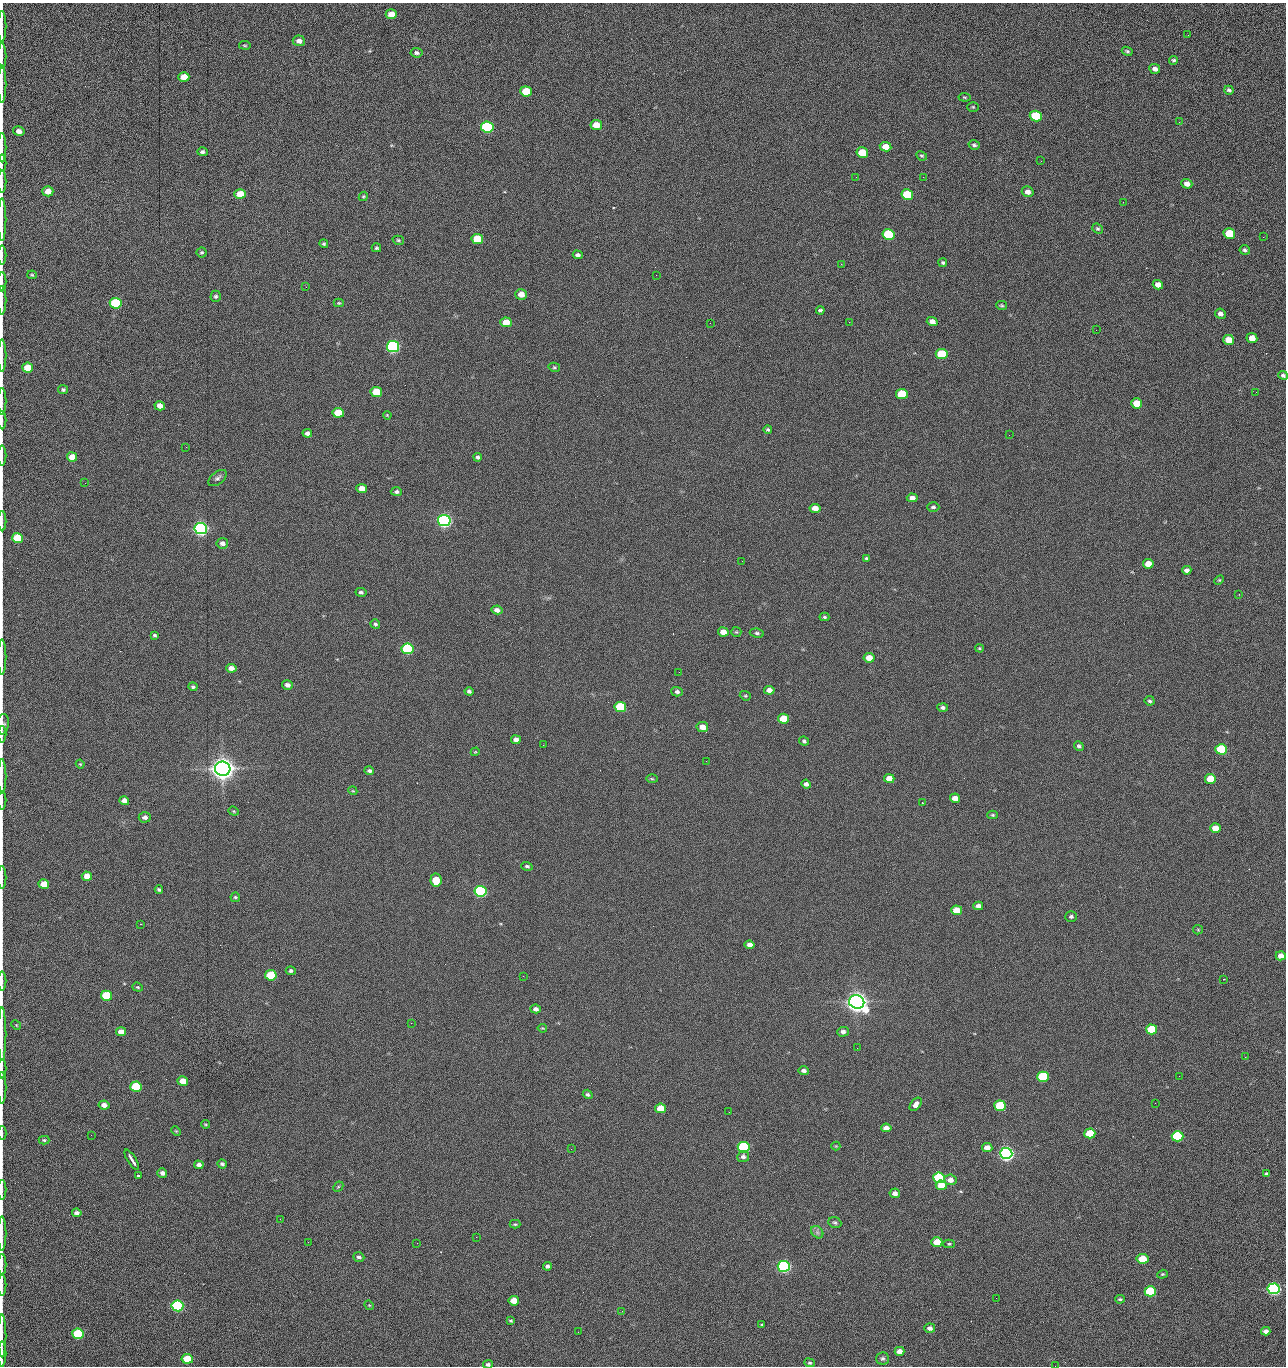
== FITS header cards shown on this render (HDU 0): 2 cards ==
NAXIS1  =                 1284 /fastest changing axis
NAXIS2  =                 1364 /next to fastest changing axis

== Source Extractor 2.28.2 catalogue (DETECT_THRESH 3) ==
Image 1284 x 1364 px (HDU 0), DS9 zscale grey, 1 PNG px = 1 image px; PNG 1288 x 1368 px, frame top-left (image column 1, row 1364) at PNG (2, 3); each listed source drawn as its Kron ellipse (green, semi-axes under 4 px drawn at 4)
Background 145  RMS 15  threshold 44.5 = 3 sigma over >= 5 px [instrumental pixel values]
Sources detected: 279; all 279 listed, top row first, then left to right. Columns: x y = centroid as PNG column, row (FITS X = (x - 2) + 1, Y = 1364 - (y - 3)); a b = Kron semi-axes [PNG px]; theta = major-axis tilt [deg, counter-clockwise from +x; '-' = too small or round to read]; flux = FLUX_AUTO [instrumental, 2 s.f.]
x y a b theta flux
391 14 5 5 - 1.3e+04
2 26 15 2 90 2.7e+03
1188 35 3 2 - 1.1e+03
299 41 6 5 - 5.3e+03
245 45 6 3 -9 1.1e+03
1127 51 5 4 - 1.6e+03
417 53 6 5 - 2.7e+03
2 56 13 2 90 2.5e+03
1174 60 4 4 - 1.6e+03
1155 69 5 5 - 4.5e+03
184 77 5 5 - 1.4e+04
2 84 18 2 90 3.0e+03
1229 90 5 4 - 2.1e+03
526 91 6 5 - 4.2e+04
964 97 6 4 -7 1.2e+03
973 107 5 4 - 1.3e+03
1036 116 6 5 - 6.1e+04
1179 122 3 2 - 8.2e+02
596 125 6 5 - 1.5e+04
487 127 6 5 - 1.6e+05
19 131 6 4 -14 5.3e+03
974 145 6 4 -15 2.0e+03
886 147 6 4 -10 1.2e+04
2 148 15 2 90 2.7e+03
202 152 5 4 - 2.4e+03
862 153 6 5 - 2.8e+04
922 156 6 4 -28 1.5e+03
1041 161 3 2 - 1.3e+03
2 163 8 2 90 1.5e+03
856 177 2 2 - 1.5e+03
923 177 2 2 - 1.2e+04
2 181 11 2 90 2.1e+03
1187 184 5 4 - 6.6e+03
48 191 5 5 - 1.0e+04
1028 192 6 5 - 6.0e+03
240 194 5 5 - 2.0e+04
907 194 6 5 - 5.2e+04
363 196 5 4 - 1.2e+03
1123 202 2 2 - 5.3e+02
2 220 21 2 90 4.4e+03
1098 229 6 4 -41 1.5e+03
1229 233 6 5 - 4.3e+04
889 234 6 5 - 1.0e+05
1263 237 2 2 - 6.4e+02
477 239 6 5 - 4.0e+04
398 240 6 4 -15 1.4e+03
324 244 4 4 - 1.6e+03
376 248 4 4 - 1.8e+03
1245 250 5 4 - 1.9e+03
202 252 5 5 - 1.7e+03
2 255 9 2 90 1.8e+03
578 255 5 4 - 2.7e+03
943 263 4 4 - 1.6e+03
841 264 2 2 - 1.8e+04
32 275 5 3 - 1.1e+03
656 275 2 2 - 4.5e+02
2 282 9 2 90 1.9e+03
1158 285 5 4 - 7.3e+03
306 287 3 3 - 5.6e+02
521 294 6 5 - 9.6e+03
216 296 5 5 - 2.1e+03
2 300 14 2 90 2.3e+03
116 303 6 5 - 1.0e+05
339 303 5 4 - 1.3e+03
1002 305 5 4 - 1.3e+03
820 310 4 3 - 2.0e+03
1220 314 5 5 - 4.0e+03
506 322 6 5 - 1.6e+04
849 322 2 2 - 4.8e+02
932 322 5 4 - 7.6e+03
710 323 2 2 - 2.2e+03
1096 330 2 2 - 4.6e+02
1252 338 5 5 - 1.0e+04
1229 340 5 5 - 1.6e+04
393 347 6 5 - 3.0e+05
942 354 6 5 - 5.8e+04
2 356 16 2 90 2.5e+03
554 367 6 4 -13 1.3e+03
28 368 5 5 - 2.5e+04
1283 375 5 4 - 2.4e+03
63 389 5 4 - 1.6e+03
376 392 6 5 - 3.7e+04
1256 392 2 2 - 6.2e+02
902 394 6 5 - 6.0e+04
2 401 13 2 90 2.3e+03
1137 403 5 5 - 1.9e+04
160 406 5 4 - 8.6e+03
338 413 5 5 - 2.9e+04
387 415 4 3 - 8.8e+02
2 420 9 2 90 1.6e+03
768 430 4 4 - 1.5e+03
307 433 5 4 - 3.7e+03
1009 435 2 2 - 2.2e+03
186 447 2 2 - 2.0e+03
2 455 10 2 90 1.8e+03
72 457 5 4 - 1.2e+04
478 457 4 4 - 2.3e+03
218 478 11 6 37 3.1e+03
85 483 2 2 - 5.3e+02
362 488 5 4 - 1.0e+04
396 492 5 4 - 2.4e+03
912 498 5 4 - 5.8e+03
933 507 6 5 - 2.0e+03
815 508 5 4 - 8.8e+03
444 520 6 5 - 5.0e+05
2 521 10 2 90 1.7e+03
201 528 6 5 - 5.4e+05
17 538 5 5 - 4.1e+04
222 543 6 5 - 4.0e+03
867 558 4 3 - 1.7e+03
742 561 2 2 - 4.8e+02
1148 564 5 4 - 1.3e+04
1187 570 5 4 - 3.9e+03
1219 580 5 4 - 1.1e+03
361 592 5 4 - 2.1e+03
1239 594 2 2 - 4.9e+02
497 610 5 4 - 4.3e+03
824 617 5 4 - 1.5e+03
375 624 5 4 - 2.0e+03
723 632 5 4 - 1.0e+04
736 632 5 5 - 1.3e+03
757 633 7 4 -7 2.2e+03
154 635 3 3 - 1.6e+03
979 648 4 3 - 1.1e+03
407 649 6 5 - 1.6e+05
2 657 18 2 90 3.1e+03
869 658 5 4 - 1.4e+04
231 668 5 4 - 7.1e+03
679 672 2 2 - 2.3e+03
287 685 5 4 - 4.1e+03
193 687 4 4 - 1.8e+03
769 690 5 4 - 6.1e+03
469 691 4 3 - 2.3e+03
677 692 5 4 - 2.6e+03
745 696 6 4 -20 1.3e+03
1150 701 5 4 - 1.9e+03
620 707 6 5 - 7.8e+04
943 707 5 4 - 2.5e+03
783 719 5 5 - 2.7e+04
3 724 10 6 83 2.9e+03
702 727 6 5 - 8.0e+03
2 734 8 2 90 1.2e+03
516 740 5 4 - 4.4e+03
804 741 5 4 - 1.8e+03
543 745 2 2 - 2.2e+03
1079 746 5 4 - 2.2e+03
1221 749 6 5 - 7.7e+04
475 752 4 3 - 8.8e+02
706 761 2 2 - 1.5e+03
80 764 4 3 - 9.7e+02
223 769 8 7 - 1.7e+06
369 771 5 4 - 2.4e+03
2 776 17 2 90 2.7e+03
889 778 5 4 - 1.1e+04
652 779 6 4 -2 1.2e+03
1210 779 5 5 - 2.5e+04
806 784 5 4 - 3.2e+03
353 791 4 3 - 8.8e+02
955 798 5 4 - 8.0e+03
2 800 9 2 90 1.5e+03
124 801 5 4 - 6.6e+03
922 803 2 2 - 7.5e+02
234 811 5 4 - 1.1e+03
993 815 5 4 - 1.3e+03
145 817 6 5 - 4.1e+03
1215 828 5 5 - 1.5e+04
527 866 6 4 -17 1.9e+03
87 876 5 4 - 1.2e+04
2 877 11 2 90 1.9e+03
436 880 6 5 - 2.7e+04
44 884 5 5 - 1.6e+04
159 889 4 3 - 1.9e+03
480 891 6 5 - 2.4e+05
235 897 5 4 - 1.5e+03
978 906 5 4 - 5.6e+03
957 910 5 4 - 1.9e+04
1071 916 6 5 - 2.2e+03
140 924 3 2 - 2.8e+03
1198 930 5 4 - 1.1e+03
750 945 5 4 - 6.0e+03
1281 956 5 4 - 7.6e+03
291 971 5 4 - 1.8e+03
271 975 6 5 - 6.1e+04
523 976 3 2 - 1.5e+03
1224 979 2 2 - 5.4e+02
2 981 9 2 90 1.7e+03
138 987 5 4 - 1.2e+03
106 996 5 5 - 7.6e+04
857 1002 8 6 -21 1.4e+06
536 1009 5 4 - 4.1e+03
411 1023 2 2 - 3.4e+03
16 1025 5 4 - 9.5e+02
542 1028 5 3 - 8.7e+02
1152 1029 5 5 - 4.8e+04
121 1032 5 4 - 1.0e+04
843 1032 6 5 - 4.0e+03
2 1034 27 2 90 4.1e+03
857 1048 2 2 - 9.8e+02
1245 1057 2 2 - 1.3e+03
2 1069 10 2 90 1.6e+03
804 1070 5 4 - 3.2e+03
1179 1076 2 2 - 1.6e+03
1043 1077 6 5 - 8.9e+04
183 1081 5 4 - 1.2e+04
136 1087 5 5 - 6.5e+04
2 1088 16 2 90 2.8e+03
588 1094 5 4 - 2.0e+03
1155 1103 2 2 - 6.1e+02
916 1104 7 4 52 4.9e+03
104 1105 5 4 - 5.3e+03
1000 1106 6 5 - 7.4e+04
660 1108 5 5 - 2.1e+04
729 1112 2 2 - 6.5e+02
205 1124 4 3 - 9.8e+02
886 1128 5 4 - 7.0e+03
176 1131 5 3 - 9.3e+02
2 1133 7 2 90 1.1e+03
1090 1133 5 5 - 3.2e+04
91 1135 2 2 - 1.6e+03
1177 1136 6 5 - 1.0e+05
44 1140 5 4 - 1.5e+03
836 1146 4 4 - 9.0e+02
744 1147 6 5 - 1.5e+05
987 1147 5 4 - 7.6e+03
571 1149 3 2 - 7.0e+02
1006 1153 6 5 - 6.3e+05
743 1157 6 5 - 3.3e+03
132 1160 12 3 -58 6.7e+03
222 1164 4 4 - 2.2e+03
199 1165 5 4 - 4.4e+03
162 1173 5 4 - 3.8e+03
1267 1174 3 3 - 1.8e+03
138 1176 3 3 - 2.0e+03
939 1178 6 5 - 1.5e+05
950 1180 6 5 - 6.9e+03
941 1185 5 4 - 1.7e+04
338 1187 6 4 44 1.4e+03
2 1190 10 2 90 1.5e+03
895 1193 5 5 - 4.6e+03
77 1213 5 4 - 4.2e+03
280 1219 3 2 - 1.4e+03
835 1223 7 5 -23 1.9e+03
515 1224 5 4 - 1.4e+03
817 1232 7 5 -46 2.6e+03
2 1233 17 2 90 2.8e+03
476 1237 2 2 - 5.8e+03
308 1242 2 2 - 1.2e+03
937 1242 5 4 - 1.9e+04
417 1243 2 2 - 3.6e+03
949 1244 5 4 - 1.4e+03
359 1257 6 4 -20 2.7e+03
1142 1259 6 5 - 2.7e+04
2 1265 11 2 90 2.4e+03
548 1266 4 4 - 3.1e+03
784 1266 6 5 - 3.1e+05
1162 1274 5 4 - 1.2e+03
2 1285 11 2 90 2.1e+03
1274 1289 6 5 - 3.7e+05
1150 1291 6 5 - 7.9e+04
996 1298 2 2 - 1.7e+03
1120 1299 5 3 - 1.4e+03
514 1301 5 4 - 1.8e+04
369 1305 5 4 - 9.5e+02
177 1306 6 5 - 2.4e+05
622 1311 2 2 - 6.9e+02
511 1321 3 3 - 1.2e+03
762 1325 4 3 - 1.0e+03
930 1328 5 4 - 4.0e+03
1266 1331 5 4 - 4.9e+03
578 1332 2 2 - 2.4e+03
78 1334 6 5 - 9.3e+04
2 1336 21 2 90 3.8e+03
900 1351 5 4 - 6.6e+03
2 1354 12 2 90 2.3e+03
883 1358 6 6 - 2.3e+03
187 1359 5 5 - 3.0e+04
810 1363 5 4 - 1.5e+03
488 1364 5 4 - 2.6e+03
1055 1366 2 2 - 1.2e+03
At the frame edge (FLAGS 8, measured only in part): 36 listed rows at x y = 2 26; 2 56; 2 84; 2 148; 2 163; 2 181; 2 220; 2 255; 2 282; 2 300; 2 356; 1283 375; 2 401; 2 420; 2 455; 2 521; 17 538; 2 657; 3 724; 2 734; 2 776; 2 800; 2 877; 2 981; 2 1034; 2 1069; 2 1088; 2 1133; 2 1190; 2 1233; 2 1265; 2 1285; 2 1336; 2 1354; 488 1364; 1055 1366

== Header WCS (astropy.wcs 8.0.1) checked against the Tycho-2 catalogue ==
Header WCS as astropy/WCSLIB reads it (CRVAL/CRPIX/CD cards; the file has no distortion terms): RA---TAN/DEC--TAN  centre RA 15:41:40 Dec +51:59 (235.42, +51.98 deg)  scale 1.26 arcsec/px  FOV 26.9' x 28.5'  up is +92 deg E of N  parity flipped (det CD > 0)
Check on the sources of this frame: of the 60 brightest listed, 10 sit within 2.0 arcsec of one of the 11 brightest Tycho-2 stars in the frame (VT <= 12.29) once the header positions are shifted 0.40 arcsec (0.02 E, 0.40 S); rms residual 0.98 arcsec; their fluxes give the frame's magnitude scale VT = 25.21 - 2.5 log10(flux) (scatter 0.23 mag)
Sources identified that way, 10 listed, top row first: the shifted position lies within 2.0 arcsec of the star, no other Tycho-2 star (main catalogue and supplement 1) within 4.0 arcsec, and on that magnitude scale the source's flux lands within +1.5 / -3 mag of the star's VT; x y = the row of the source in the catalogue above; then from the Tycho-2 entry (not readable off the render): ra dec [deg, ICRS J2000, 3 dp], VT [Tycho-2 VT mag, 2 dp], TYC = Tycho-2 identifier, HIP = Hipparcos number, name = IAU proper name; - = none
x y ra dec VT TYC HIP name
393 347 235.614 +52.064 11.61 3489-1132-1 - -
444 520 235.514 +52.049 11.19 3489-1407-1 - -
201 528 235.515 +52.133 11.12 3489-1380-1 - -
223 769 235.378 +52.130 9.31 3489-1322-1 76850 -
480 891 235.303 +52.042 11.52 3489-958-1 - -
857 1002 235.232 +51.912 9.59 3489-824-1 - -
1006 1153 235.143 +51.862 10.97 3489-1016-1 - -
939 1178 235.131 +51.886 12.29 3489-908-1 - -
784 1266 235.084 +51.941 11.45 3489-1346-1 - -
177 1306 235.075 +52.152 11.74 3489-912-1 - -